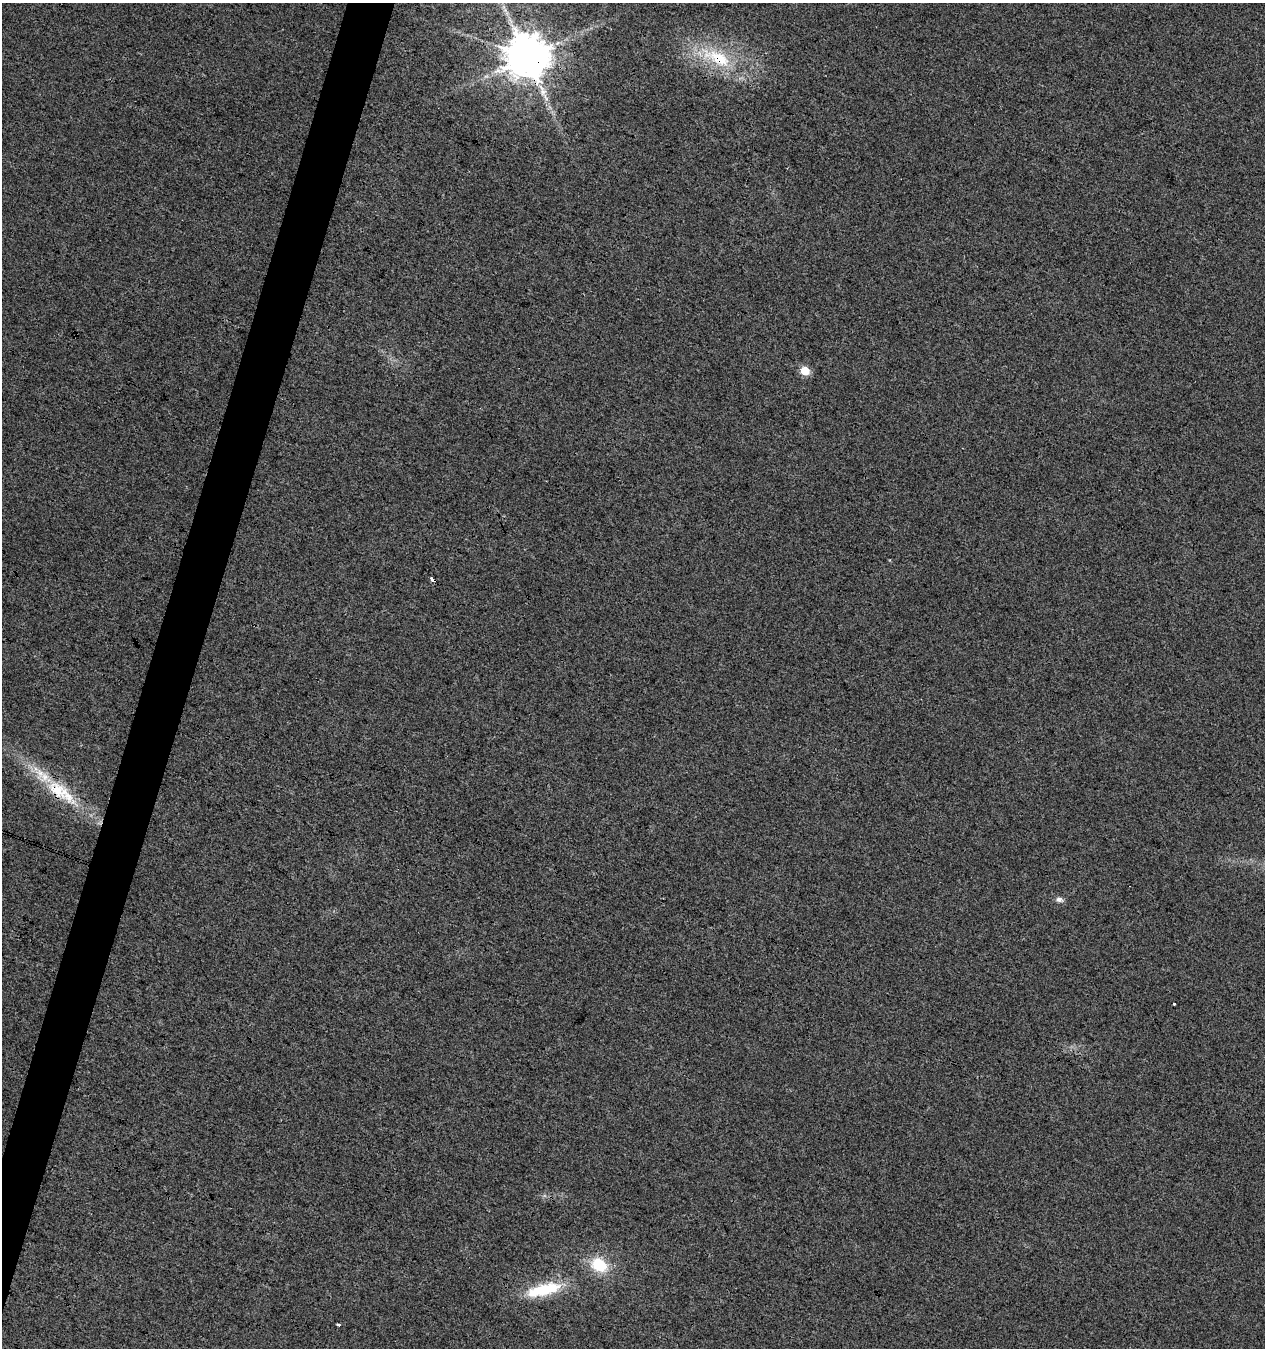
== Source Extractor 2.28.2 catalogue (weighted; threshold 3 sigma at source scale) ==
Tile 7 of 4 x 4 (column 3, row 2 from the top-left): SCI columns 2806-4068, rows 2694-4039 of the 5549 x 5394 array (HDU 1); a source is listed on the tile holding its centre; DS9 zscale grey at full resolution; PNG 1267 x 1350 px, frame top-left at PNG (2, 3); no overlay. Shown black and unused: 4% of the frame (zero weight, under 3 of 4 exposures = <1% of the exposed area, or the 3 px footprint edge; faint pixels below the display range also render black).
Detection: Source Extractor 2.28.2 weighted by HDU 2 'WHT'; one run over the whole footprint, this tile lists its part. Background 0.00855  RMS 0.0049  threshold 0.0222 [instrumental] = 3 sigma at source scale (4.5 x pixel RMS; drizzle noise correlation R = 1.50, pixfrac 1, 0.0396/0.0396 arcsec/px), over >= 5 px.
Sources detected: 14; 1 inside a brighter object's white glare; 1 cosmic-ray / hot-pixel residue — not listed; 1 inside a brighter listed object's ellipse — not listed separately; the other 11 listed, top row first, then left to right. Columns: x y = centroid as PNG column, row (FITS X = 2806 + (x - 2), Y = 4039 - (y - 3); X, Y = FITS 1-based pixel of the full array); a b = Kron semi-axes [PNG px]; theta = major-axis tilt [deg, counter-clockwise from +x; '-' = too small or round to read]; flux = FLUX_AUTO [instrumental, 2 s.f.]
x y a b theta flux
505 10 8 5 -37 1.7
527 57 12 11 - 2300
717 58 52 20 -25 34
486 76 7 4 18 1.1
805 371 5 5 - 16
61 792 55 19 -35 30
1059 899 9 6 -12 2
1174 1004 3 3 - 1.7
599 1265 20 14 -31 17
542 1290 43 17 19 23
338 1325 4 3 - 0.99
Overlapping masked pixels (flux is a lower limit): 3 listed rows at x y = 527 57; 717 58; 61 792